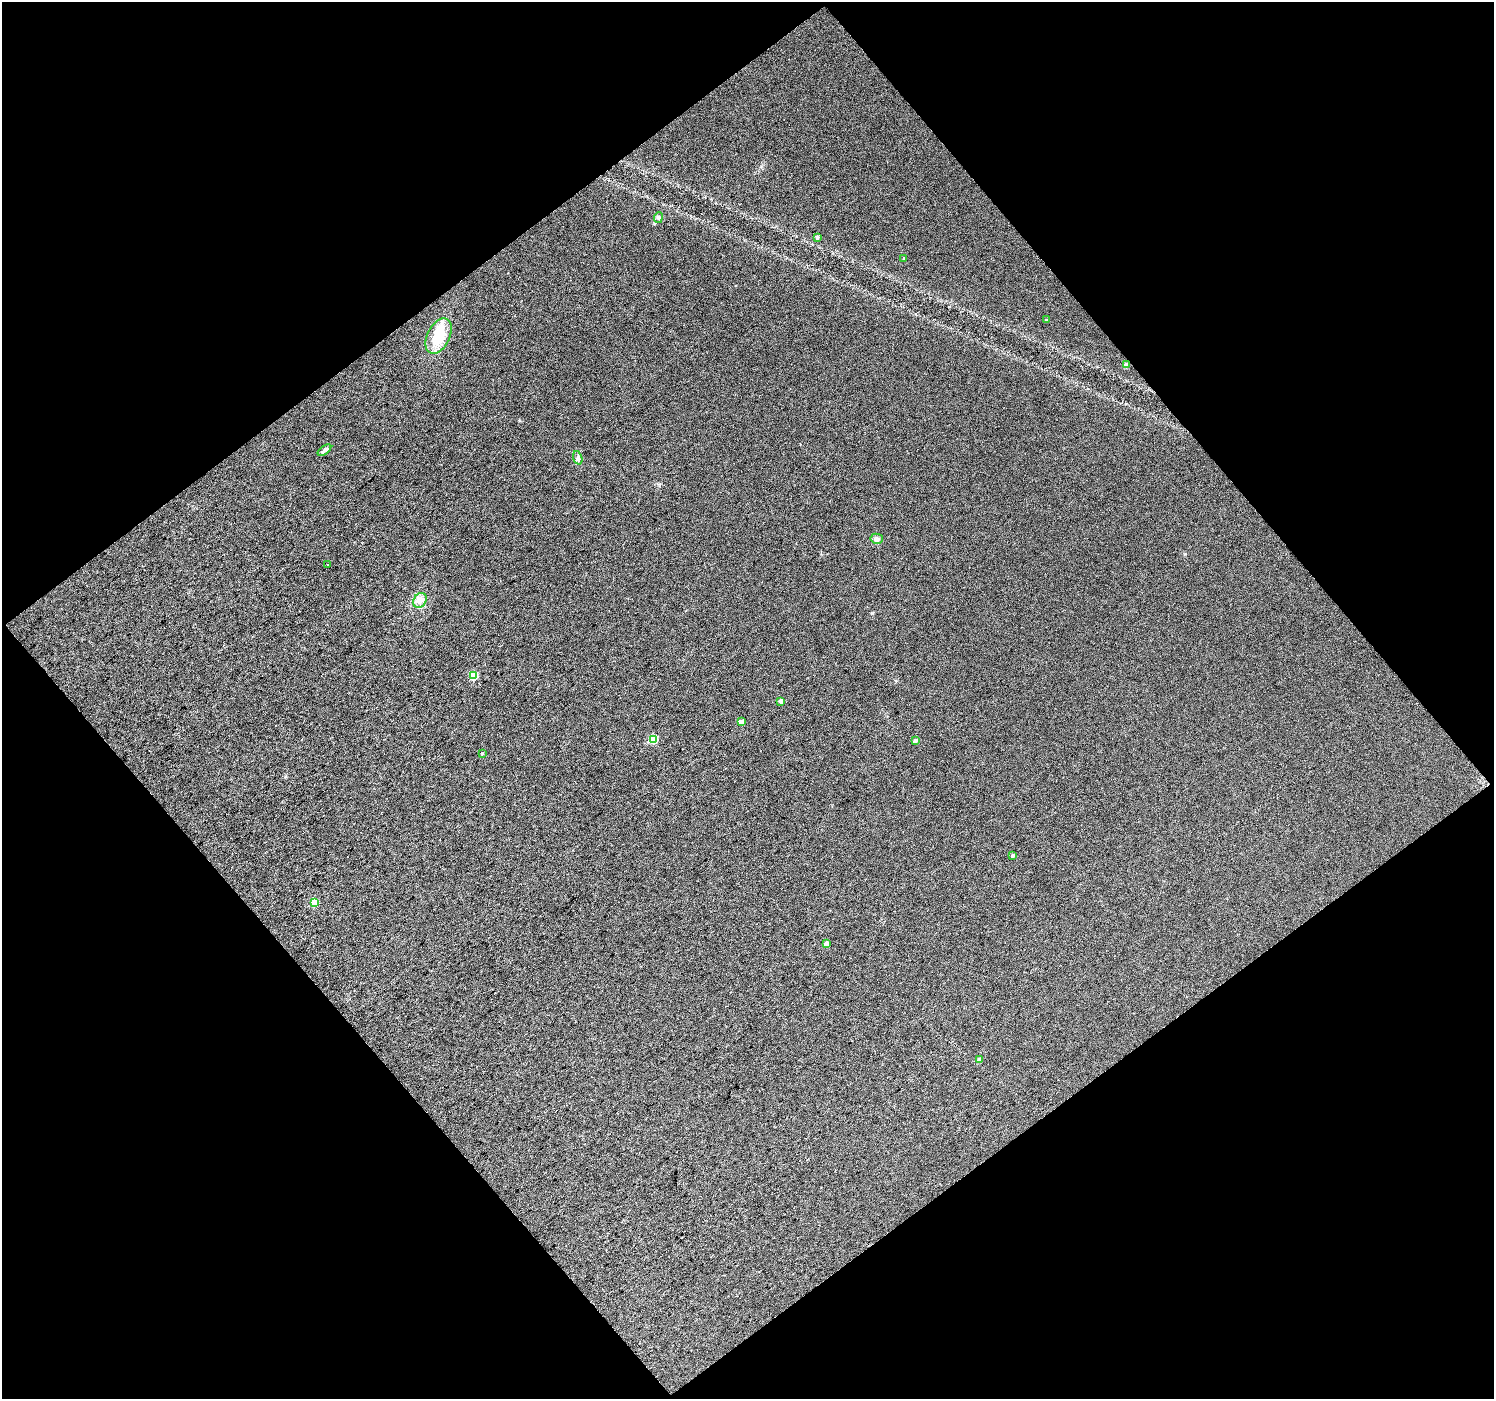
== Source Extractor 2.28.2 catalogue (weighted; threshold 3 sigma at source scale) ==
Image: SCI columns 3-2985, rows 95-2887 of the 2985 x 2964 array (HDU 1 of 3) = the unmasked area's bounding box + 8 px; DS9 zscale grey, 2 x 2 block average (1 PNG px = mean of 2 x 2 image px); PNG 1496 x 1401 px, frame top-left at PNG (2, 2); each listed source drawn as its Kron ellipse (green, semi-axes under 4 px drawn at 4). Shown black and unused: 50% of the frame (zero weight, under 3 of 4 exposures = <1% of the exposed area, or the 3 px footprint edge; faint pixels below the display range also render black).
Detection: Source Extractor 2.28.2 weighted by HDU 2 'WHT'. Background 0.0535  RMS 0.011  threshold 0.0516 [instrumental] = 3 sigma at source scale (4.5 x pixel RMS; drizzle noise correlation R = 1.50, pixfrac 1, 0.0396/0.0396 arcsec/px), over >= 5 px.
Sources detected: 21; all 21 listed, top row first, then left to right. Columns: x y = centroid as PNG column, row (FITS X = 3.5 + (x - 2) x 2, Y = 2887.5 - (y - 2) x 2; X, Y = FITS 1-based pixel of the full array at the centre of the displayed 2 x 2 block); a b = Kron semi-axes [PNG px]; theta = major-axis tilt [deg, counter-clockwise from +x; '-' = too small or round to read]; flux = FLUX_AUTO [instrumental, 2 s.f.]
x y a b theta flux
658 218 5 4 - 5.1
817 237 3 3 - 6.5
904 258 2 2 - 2
1046 320 2 2 - 4
439 336 19 11 64 71
1126 365 3 3 - 32
324 450 8 3 36 5.5
578 458 7 2 -71 3.8
877 539 6 5 - 8.5
327 564 2 2 - 1.3
420 600 8 6 55 15
474 675 3 3 - 120
781 701 3 3 - 15
741 722 3 3 - 25
653 739 3 3 - 120
915 740 3 3 - 9.6
482 753 3 2 - 2.8
1013 856 3 3 - 6.4
314 902 3 3 - 91
826 944 3 3 - 21
979 1060 3 3 - 14
Diffuse or blended objects may show on this block-average render without a row.